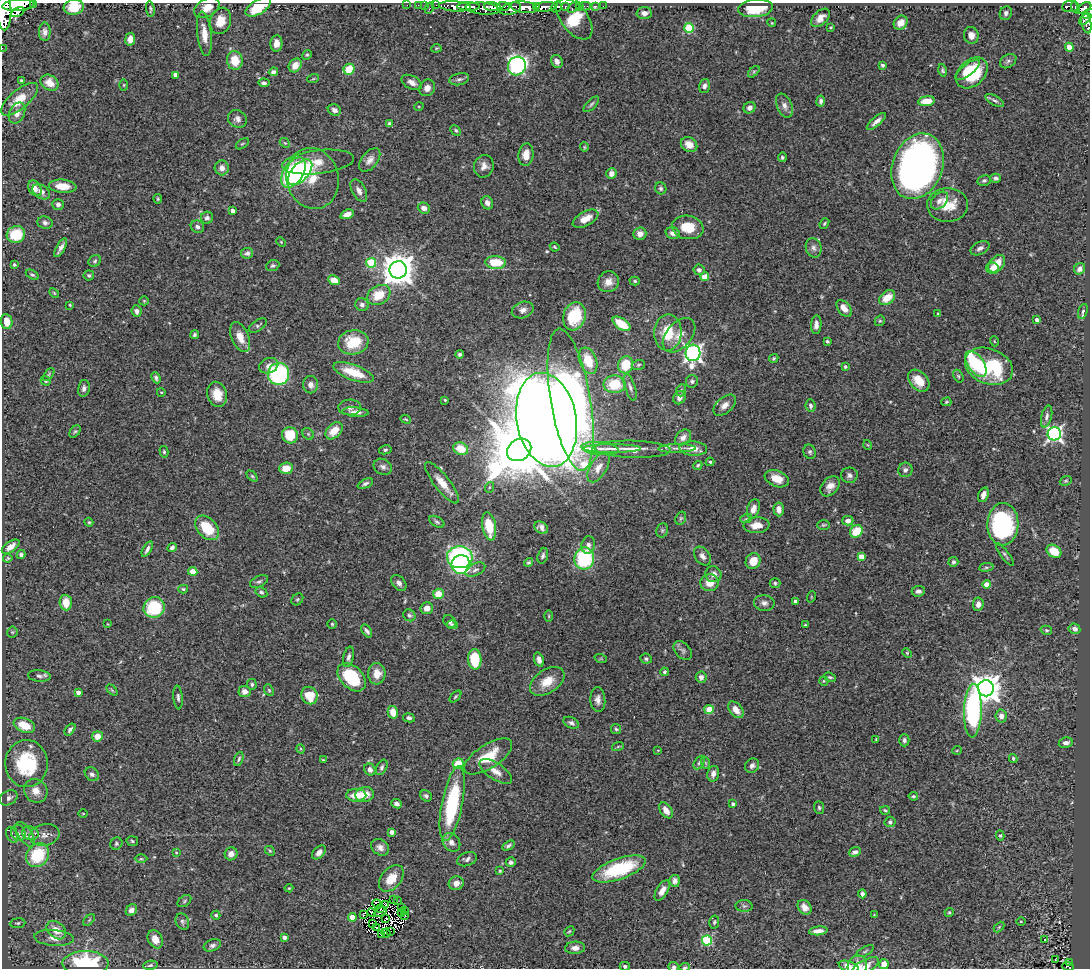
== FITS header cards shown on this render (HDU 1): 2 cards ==
NAXIS1  =                 1088
NAXIS2  =                  966

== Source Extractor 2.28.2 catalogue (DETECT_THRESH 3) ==
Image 1088 x 966 px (HDU 1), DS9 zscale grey, 1 PNG px = 1 image px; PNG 1092 x 970 px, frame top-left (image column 1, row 966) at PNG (2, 3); each listed source drawn as its Kron ellipse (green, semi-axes under 4 px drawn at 4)
Background 0.759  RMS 0.038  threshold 0.115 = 3 sigma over >= 5 px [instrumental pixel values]
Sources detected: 467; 4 with non-positive FLUX_AUTO (blend fragments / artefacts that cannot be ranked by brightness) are neither listed nor drawn; the other 463 listed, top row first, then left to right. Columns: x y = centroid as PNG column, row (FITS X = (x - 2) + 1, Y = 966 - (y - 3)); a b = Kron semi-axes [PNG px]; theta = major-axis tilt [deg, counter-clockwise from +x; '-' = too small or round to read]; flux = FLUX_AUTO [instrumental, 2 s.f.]
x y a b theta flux
34 4 3 2 - 120
18 5 16 6 4 4100
407 5 2 2 - 14
419 5 3 2 - 23
425 5 3 2 - 17
436 5 2 2 - 15
455 6 16 5 -5 1000
503 6 6 3 -7 320
579 6 2 2 - 12
585 6 6 3 3 26
596 6 3 3 - 11
603 6 2 2 - 5
1070 6 8 5 4 210
74 7 10 7 8 42
258 7 14 7 31 67
468 7 11 4 -1 1600
492 7 8 4 -9 1100
524 7 14 6 -8 3500
537 7 4 3 - 770
545 7 10 5 5 1600
556 7 6 5 - 360
565 7 3 3 - 220
574 7 7 4 39 98
1076 7 6 3 -71 250
207 8 13 8 30 29
429 8 6 3 63 110
482 8 17 6 -5 990
755 8 17 8 6 88
1084 8 8 4 36 550
150 9 8 3 -84 4.4
511 9 11 5 18 1300
4 11 20 7 -89 5500
17 12 7 4 25 280
644 13 7 6 - 13
1006 13 7 6 - 7.5
1088 14 6 3 29 130
820 18 11 6 44 18
574 19 24 13 -52 130
1085 19 7 4 46 140
221 21 13 10 75 36
772 23 4 3 - 2.4
901 23 8 6 49 22
1086 23 10 5 -81 160
830 27 3 2 - 2.7
689 28 5 5 - 130
45 32 9 6 -89 11
204 34 22 7 -83 35
971 35 8 7 - 15
130 39 6 5 - 18
276 43 8 6 86 20
1069 47 4 4 - 40
2 48 2 2 - 9.1
436 48 5 3 - 2.7
307 55 5 4 - 3.5
235 61 9 8 - 51
557 61 7 5 -61 11
1008 61 9 6 35 7.3
295 65 7 6 - 27
882 65 3 3 - 5.4
517 66 9 8 - 590
349 69 5 5 - 53
942 70 6 4 -77 4.3
968 70 15 5 38 46
273 72 4 4 - 9
754 72 7 4 46 4.3
972 73 18 12 44 130
175 75 4 4 - 19
313 79 6 4 19 2.9
459 79 10 6 11 8
22 80 3 3 - 5.5
412 82 11 6 -28 14
50 83 9 7 -33 33
264 83 6 4 -5 6.8
124 85 6 4 89 2.8
704 86 7 5 74 8.7
427 88 9 7 50 17
20 99 23 9 40 55
995 100 10 4 -29 6.6
821 101 5 4 - 7.3
926 101 8 5 8 38
591 104 10 4 45 5.6
419 106 5 3 - 2.7
784 106 12 7 -66 15
750 108 6 5 - 12
334 110 7 5 -25 9.5
17 113 11 7 65 17
237 119 10 8 -35 12
876 121 12 4 41 13
389 123 4 4 - 3.3
456 130 6 4 -46 4.2
285 143 6 4 -42 3.8
242 144 7 3 35 3.4
689 145 9 7 -33 25
584 147 5 4 - 2.8
526 155 11 7 82 28
782 157 5 4 - 4.5
370 160 14 8 51 17
318 162 36 12 6 52
484 166 11 10 - 17
918 166 34 25 69 1400
222 168 7 7 - 14
300 172 15 8 47 360
294 173 17 10 57 270
611 174 5 5 - 18
313 178 31 26 -77 77
996 178 5 4 - 7.4
984 181 7 5 12 5.5
63 186 14 6 -4 40
35 188 8 6 -60 18
661 188 6 5 - 5.2
359 191 12 7 -61 14
41 192 9 6 -36 14
158 199 5 3 - 3
939 201 10 7 47 14
487 203 7 5 -66 11
58 204 5 5 - 7.7
948 205 20 17 -2 60
424 208 6 5 - 14
233 211 4 4 - 12
347 214 7 4 19 15
207 218 6 6 - 8.4
586 219 14 7 29 31
45 223 7 6 - 8.3
824 223 6 4 51 3.7
197 227 7 6 - 9.1
688 227 16 11 -11 57
673 233 7 5 -16 13
16 234 9 8 - 98
640 234 6 6 - 16
281 242 5 3 - 2.2
555 247 5 3 - 3.1
61 248 10 4 60 12
814 248 10 7 -73 11
980 248 10 6 27 10
247 253 6 5 - 7.3
95 261 7 5 37 5
495 262 10 6 -2 73
371 263 5 5 - 140
997 264 10 6 48 35
14 265 4 4 - 3.7
273 266 7 5 23 5.1
992 268 6 6 - 17
1080 269 6 5 - 13
398 270 8 8 - 4900
699 270 5 5 - 9.6
32 275 7 4 -30 4.1
89 275 5 5 - 4.9
705 277 4 4 - 46
334 280 6 4 -25 32
635 281 5 4 - 3.8
608 282 11 10 - 21
54 293 6 3 -46 2.8
379 295 12 9 30 55
887 298 9 6 40 45
144 301 5 4 - 3
70 305 4 3 - 2.3
362 305 7 6 - 8.1
844 308 9 6 -50 23
523 310 11 8 18 13
136 311 6 5 - 10
1083 311 8 4 71 5.6
938 314 3 3 - 3.9
574 316 14 11 73 100
1037 320 4 4 - 12
880 321 5 5 - 3.6
7 322 7 6 - 30
621 324 10 5 -35 70
816 325 9 5 85 13
258 326 10 5 32 5.5
668 332 18 14 87 77
195 335 4 4 - 4.6
679 335 20 12 48 35
240 337 16 8 -67 31
827 341 4 3 - 4.1
994 341 5 3 - 2.2
353 342 15 12 10 80
693 353 8 7 - 1000
459 354 4 4 - 4.8
774 358 5 4 - 3.6
588 361 13 8 -69 61
976 364 15 8 -55 180
626 365 8 7 - 79
638 365 7 5 18 4.1
269 366 10 7 21 15
989 366 25 17 -21 200
845 367 4 4 - 3.2
354 372 21 7 -20 69
279 374 11 10 - 300
49 375 7 4 54 3.8
958 376 7 4 -60 4.1
156 378 6 4 -65 6
46 381 5 4 - 4.7
692 381 6 6 - 6.1
919 381 12 8 -48 38
615 384 11 8 2 88
311 385 8 7 - 15
630 387 14 5 -72 9.6
84 388 8 6 79 9
681 390 6 4 70 4.2
161 392 4 3 - 1.9
217 394 13 9 -77 40
679 398 7 6 - 12
445 400 3 3 - 2.6
571 400 72 20 -80 1900
946 402 5 3 - 3.4
725 405 13 8 41 18
810 406 6 5 - 6.4
350 407 11 8 1 11
355 412 13 4 -5 12
1047 416 11 5 76 9
406 419 5 3 - 2.6
547 420 47 30 -79 7400
75 431 7 4 52 4
334 431 10 6 45 40
308 434 6 5 - 4.1
1054 434 6 6 - 690
290 435 8 8 - 66
683 437 9 6 44 12
868 445 5 3 - 2.1
600 448 19 6 -6 18
677 448 18 3 2 13
693 448 14 7 -3 25
461 449 7 6 - 50
612 449 29 4 0 16
633 449 38 8 -2 45
385 450 6 4 10 4.7
519 450 13 10 35 19000
164 452 6 4 -76 3.7
810 452 7 6 - 5.6
710 462 4 4 - 3.6
698 465 5 4 - 3.7
383 467 10 7 -30 10
286 468 7 5 4 36
598 468 16 8 59 28
905 470 7 7 - 10
849 475 8 8 - 8.9
252 476 6 4 -45 3.8
777 479 12 8 -21 31
1066 481 6 4 20 3.5
442 483 25 7 -52 35
365 484 8 4 24 7.1
830 486 11 8 49 18
490 487 5 3 - 2.7
983 495 8 5 72 13
753 509 10 6 71 18
779 509 7 5 -86 14
681 518 7 5 72 4.4
746 519 6 3 18 3.3
848 521 5 5 - 13
89 522 4 4 - 2.9
437 522 8 5 -30 5.5
1003 524 21 15 88 350
757 525 13 8 4 27
823 525 6 5 - 3.8
489 526 14 7 -80 73
207 528 14 9 -47 81
541 528 7 5 -33 11
662 530 7 5 70 5.2
856 531 7 5 48 55
588 545 9 6 81 11
11 547 10 5 35 20
172 548 5 4 - 6.8
147 549 8 4 61 8.9
1054 551 8 6 -32 44
21 555 4 4 - 7.2
1005 555 13 4 -54 5.8
543 556 8 5 73 6.4
702 556 10 7 -54 12
861 556 4 4 - 26
460 557 13 11 -5 650
8 558 5 4 - 3.1
584 558 11 10 - 210
753 561 8 7 - 38
529 562 5 4 - 4.2
953 562 5 5 - 5.6
461 564 9 9 - 270
986 567 7 4 8 3.9
475 570 10 6 26 8.6
193 571 4 4 - 45
713 574 8 8 - 15
259 581 10 5 25 6.3
399 583 9 6 -47 12
710 583 9 8 - 31
775 583 5 5 - 4.3
987 584 4 4 - 44
183 589 5 4 - 4
918 591 7 5 4 8.7
261 592 6 4 -31 4.9
438 594 5 5 - 38
811 597 6 3 72 2.3
297 599 6 5 - 3.8
795 601 4 3 - 10
66 603 8 6 -87 42
764 603 10 8 -8 11
978 604 7 5 84 12
154 607 11 10 - 130
427 608 6 6 - 20
409 615 6 5 - 6.2
549 616 5 3 - 2.8
449 621 7 5 -50 8
108 624 4 2 - 1.9
332 624 4 4 - 3.3
452 625 5 4 - 4.8
805 625 3 3 - 2.3
1074 629 6 5 - 9.7
1046 630 6 4 -16 4.1
367 631 7 4 -55 7.2
12 632 5 5 - 3.7
683 650 11 7 -48 9.1
907 653 5 4 - 2.9
348 657 10 5 76 8
475 659 10 6 -87 97
601 659 6 4 -19 3.5
646 659 6 5 - 5.1
539 660 7 4 -71 11
664 672 4 4 - 4.6
377 674 10 8 -89 27
39 676 11 5 -6 8.6
352 677 17 11 -45 130
701 677 5 5 - 11
830 677 6 3 -17 4
547 681 19 11 34 44
824 681 5 4 - 3
252 684 5 4 - 4.6
986 688 8 8 - 3400
112 690 6 4 -45 3.4
269 690 6 4 -67 3.4
245 691 6 5 - 20
78 692 4 3 - 13
310 695 9 7 -59 63
178 697 12 4 -85 7
455 697 7 3 45 3.2
598 700 12 7 -86 15
709 709 5 4 - 58
736 710 9 6 -51 23
973 711 27 9 88 460
393 712 6 5 - 30
1001 716 6 5 - 14
409 718 6 4 -12 5.7
571 723 8 5 -26 7.6
24 725 11 7 -21 53
70 729 7 4 52 6.9
616 729 5 5 - 4.1
97 736 5 5 - 28
876 739 4 3 - 2.1
904 740 6 5 - 6.5
1066 743 7 5 10 10
618 746 6 4 21 3.3
301 749 5 3 - 2.5
658 750 4 2 - 1.7
957 750 5 3 - 2.2
488 756 27 12 33 68
1013 758 4 3 - 4
239 759 7 4 70 5.1
323 760 4 3 - 2.7
699 763 7 4 61 5.2
706 763 6 4 -70 3.3
26 764 23 21 -88 170
458 764 5 5 - 61
752 766 7 6 - 9.2
382 767 8 5 63 6.5
370 769 6 5 - 13
496 771 19 8 -33 23
92 774 8 6 -40 8.6
713 774 8 6 77 11
36 791 12 11 - 27
365 794 9 7 8 32
356 795 10 6 0 40
426 796 6 5 - 6.5
913 796 5 3 - 3.7
9 798 9 7 28 11
396 804 5 4 - 8.3
452 804 38 10 79 230
733 804 4 4 - 6.9
819 808 6 5 - 4.5
666 810 9 5 -55 19
885 810 5 3 - 3.9
83 814 4 3 - 1.9
890 822 5 5 - 5.8
392 832 4 4 - 16
18 833 8 7 - 8.7
30 833 8 7 - 12
25 834 14 6 -57 15
12 835 8 5 -64 6.6
44 835 15 10 12 26
1000 835 5 4 - 3.6
132 841 6 5 - 4.2
451 842 10 8 -53 14
116 844 6 5 - 4.7
508 846 7 4 29 6
380 847 10 7 -35 13
270 851 5 4 - 3.6
319 852 8 5 46 12
855 852 6 4 22 8.9
176 853 3 2 - 2
231 854 6 6 - 13
38 855 13 10 50 140
141 859 6 4 0 3.9
467 859 10 6 19 8.6
511 862 5 4 - 5.6
619 869 28 10 20 180
500 871 4 4 - 3.3
391 878 15 10 49 48
675 881 6 5 - 11
456 883 7 7 - 18
289 888 4 4 - 2.8
662 890 11 5 59 18
862 894 4 4 - 9.2
393 900 2 2 - 1.2
397 900 3 2 - 1.6
184 901 8 5 38 4.9
377 904 4 2 - 4.4
386 904 2 2 - 2.6
744 906 8 6 -2 6.2
804 907 8 6 -52 15
402 908 4 2 - 2.6
380 909 3 2 - 2.6
131 910 6 5 - 14
405 910 2 2 - 1.2
372 912 4 2 - 5.1
380 912 7 2 26 2.7
949 912 5 4 - 2.7
402 913 3 2 - 0.81
363 914 4 2 - 2.2
216 915 4 4 - 3.9
874 915 4 4 - 2.2
405 916 2 2 - 2
352 917 4 4 - 42
386 919 2 2 - 4
89 920 7 4 45 3.5
182 921 8 6 -63 7.5
1021 921 5 3 - 2.3
714 922 6 5 - 4.1
17 923 8 5 7 4.9
373 923 4 2 - 2.9
999 927 6 4 46 2.9
376 928 2 2 - 2.2
56 930 11 7 -39 35
390 931 3 2 - 2.2
569 931 6 4 43 3.3
818 931 9 4 6 15
386 933 4 2 - 1.8
381 935 3 2 - 3.1
284 937 4 3 - 11
54 938 20 8 -4 23
155 939 9 7 -62 26
707 940 5 5 - 200
1045 940 3 3 - 15
212 945 9 5 21 8.1
575 948 10 6 3 17
865 951 9 4 28 5.5
1055 960 2 2 - 2.2
86 963 23 12 0 230
1070 963 3 2 - 7.6
884 964 5 5 - 20
150 965 7 4 12 4.5
625 966 5 4 - 5.7
857 966 11 9 70 23
1068 966 6 3 -21 19
674 967 5 5 - 5.6
685 967 5 3 - 4.1
849 967 10 5 -20 16
865 967 15 6 30 19
At the frame edge (FLAGS 8, measured only in part): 15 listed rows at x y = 34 4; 18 5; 74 7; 258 7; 4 11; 1088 14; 2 48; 17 113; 625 966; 857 966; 1068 966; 674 967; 685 967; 849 967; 865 967
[4 non-positive-flux detections neither listed nor drawn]